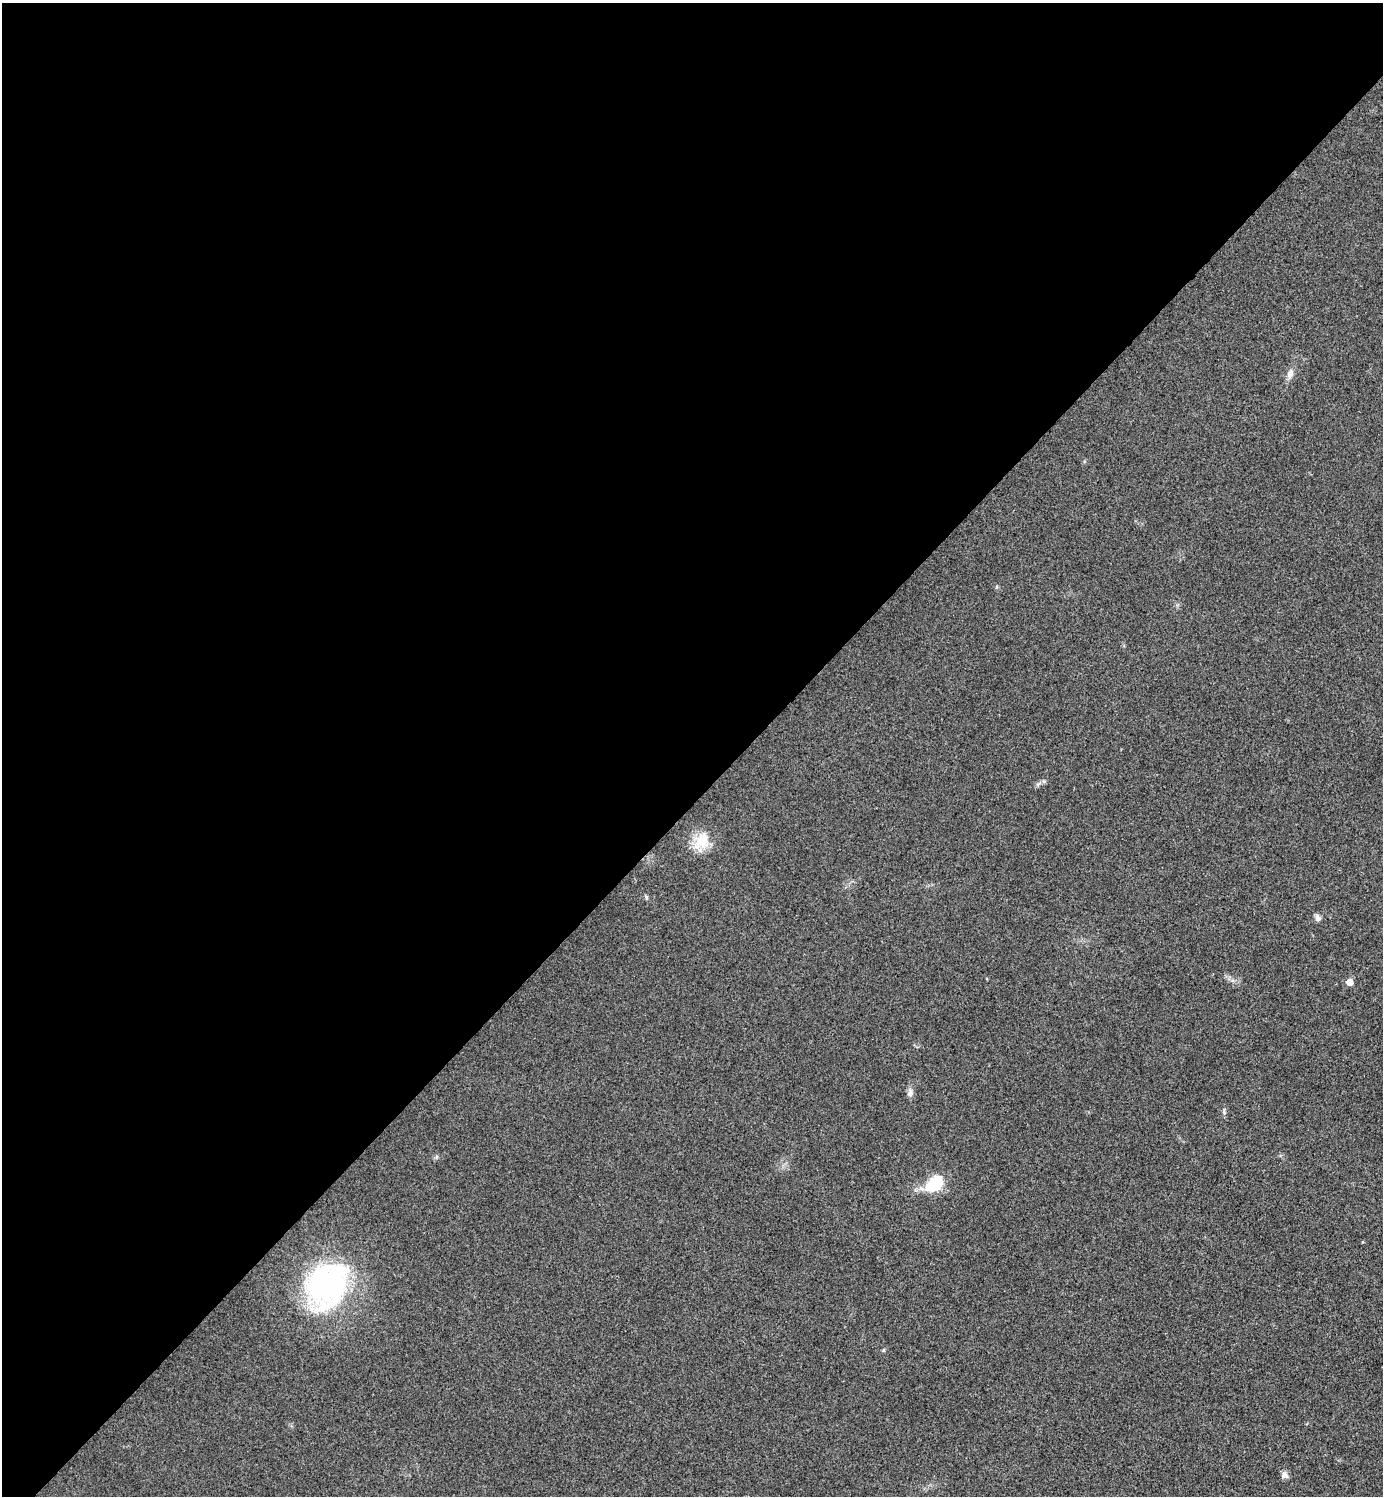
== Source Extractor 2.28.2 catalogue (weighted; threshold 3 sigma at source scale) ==
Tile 2 of 4 x 4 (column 2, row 1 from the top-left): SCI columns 1551-2931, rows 4510-6003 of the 6006 x 6006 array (HDU 1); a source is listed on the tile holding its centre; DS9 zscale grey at full resolution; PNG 1385 x 1498 px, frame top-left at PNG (2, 3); no overlay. Shown black and unused: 54% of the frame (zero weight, under 3 of 4 exposures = <1% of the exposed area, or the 3 px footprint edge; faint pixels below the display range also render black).
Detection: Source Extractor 2.28.2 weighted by HDU 2 'WHT'; one run over the whole footprint, this tile lists its part. Background 0.0189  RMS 0.0055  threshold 0.0248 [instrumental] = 3 sigma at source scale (4.5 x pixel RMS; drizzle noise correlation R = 1.50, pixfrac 1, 0.05/0.05 arcsec/px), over >= 5 px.
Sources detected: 13; all 13 listed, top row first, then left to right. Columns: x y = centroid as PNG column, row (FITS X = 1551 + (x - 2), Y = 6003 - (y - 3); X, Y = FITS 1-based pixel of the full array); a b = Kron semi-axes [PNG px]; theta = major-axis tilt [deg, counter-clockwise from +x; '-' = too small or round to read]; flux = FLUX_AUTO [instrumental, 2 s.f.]
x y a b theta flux
1290 374 14 8 68 3.3
1038 784 7 5 34 1.2
702 841 25 20 61 13
646 897 7 4 -47 0.9
1317 917 10 6 -58 2.1
1349 982 5 5 - 6.4
910 1093 12 8 88 2.4
1224 1111 9 4 -81 1.2
436 1157 6 4 71 0.85
935 1183 19 12 42 26
327 1285 43 34 59 140
883 1350 6 4 88 0.65
1284 1475 8 8 - 2.5